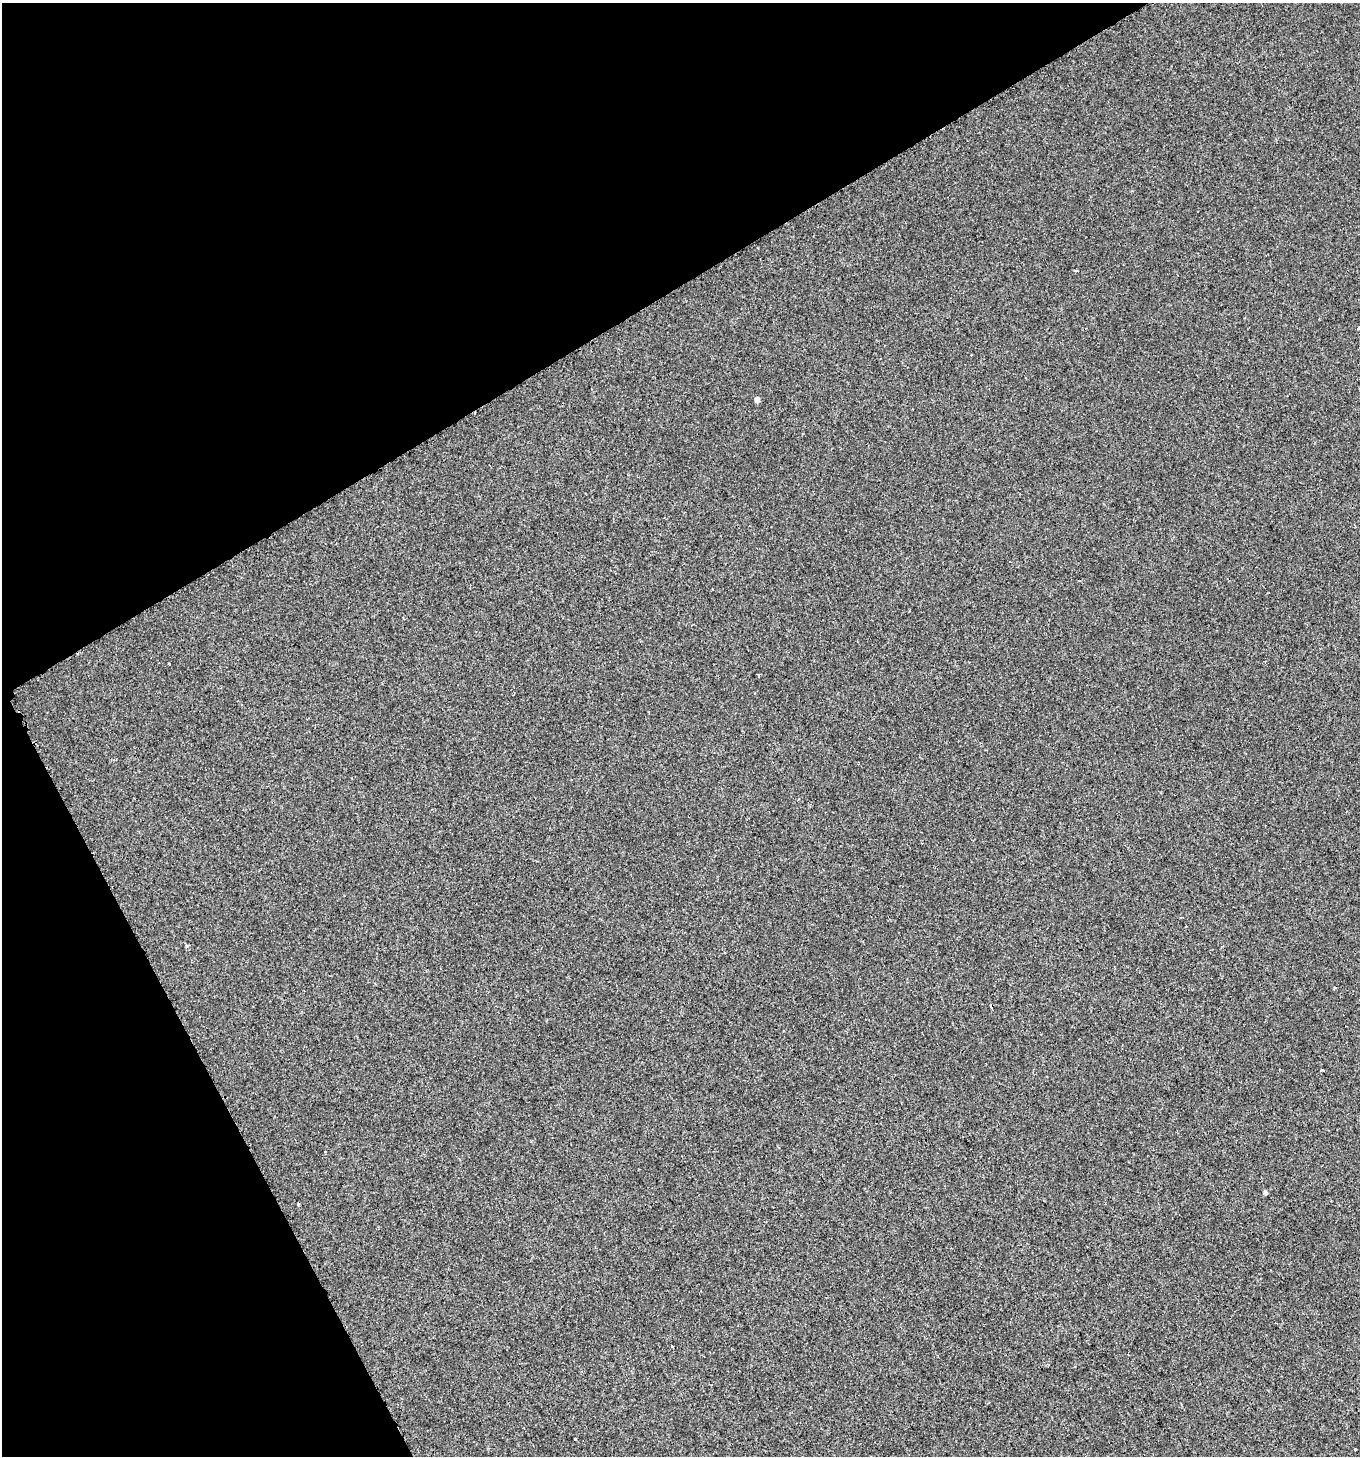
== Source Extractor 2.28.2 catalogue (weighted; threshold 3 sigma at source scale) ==
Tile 5 of 4 x 4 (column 1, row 2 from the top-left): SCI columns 117-1474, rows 2916-4369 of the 5720 x 5827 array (HDU 1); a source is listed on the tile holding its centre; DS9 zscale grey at full resolution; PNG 1362 x 1458 px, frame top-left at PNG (2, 3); no overlay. Shown black and unused: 28% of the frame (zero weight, under 2 of 3 exposures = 1% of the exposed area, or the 3 px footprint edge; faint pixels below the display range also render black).
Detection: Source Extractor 2.28.2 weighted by HDU 2 'WHT'; one run over the whole footprint, this tile lists its part. Background 1.24e-04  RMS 0.0048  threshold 0.0217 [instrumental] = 3 sigma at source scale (4.5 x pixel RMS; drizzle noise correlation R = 1.50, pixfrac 1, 0.0396/0.0396 arcsec/px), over >= 5 px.
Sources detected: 11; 5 cosmic-ray / hot-pixel residue — not listed; the other 6 listed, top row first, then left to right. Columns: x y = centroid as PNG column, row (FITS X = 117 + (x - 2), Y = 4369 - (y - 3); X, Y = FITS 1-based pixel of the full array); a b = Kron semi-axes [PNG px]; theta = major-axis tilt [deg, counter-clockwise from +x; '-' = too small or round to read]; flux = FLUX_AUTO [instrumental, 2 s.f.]
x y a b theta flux
1359 328 4 3 - 2.4
757 399 5 4 - 2.4
187 946 5 3 - 0.58
1322 1070 4 3 - 0.37
1265 1193 4 4 - 1
672 1346 2 2 - 0.46
Isophote crosses this tile's border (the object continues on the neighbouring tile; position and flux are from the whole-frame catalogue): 1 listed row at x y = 1359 328